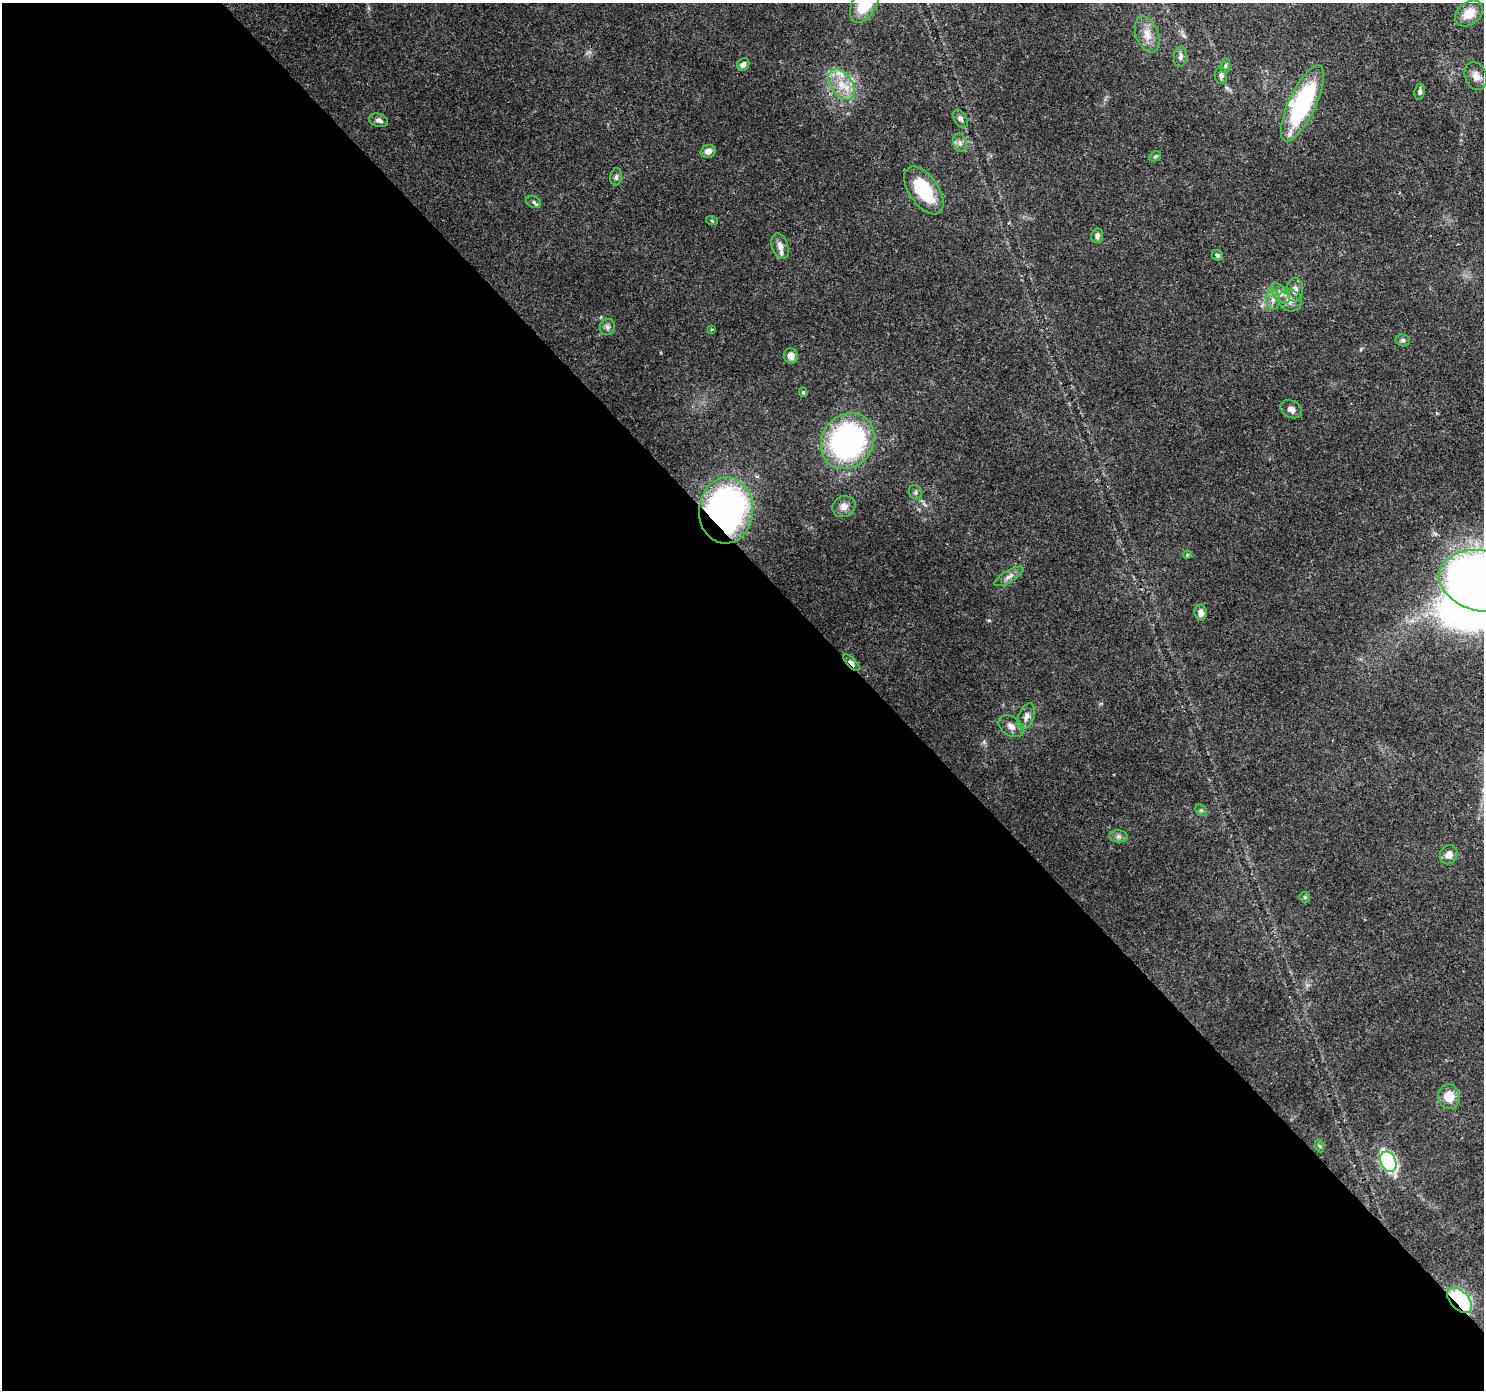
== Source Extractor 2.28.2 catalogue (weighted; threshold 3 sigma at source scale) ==
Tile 9 of 4 x 4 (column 1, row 3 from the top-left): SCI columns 91-1572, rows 1617-3004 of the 6113 x 6069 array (HDU 1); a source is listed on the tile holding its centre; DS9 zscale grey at full resolution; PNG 1486 x 1392 px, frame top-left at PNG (2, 3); each listed source drawn as its Kron ellipse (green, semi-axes under 4 px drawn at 4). Shown black and unused: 59% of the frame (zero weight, under 3 of 4 exposures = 7% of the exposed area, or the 3 px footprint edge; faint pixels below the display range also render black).
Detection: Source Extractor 2.28.2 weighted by HDU 2 'WHT'; one run over the whole footprint, this tile lists its part. Background 0.13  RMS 0.0047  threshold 0.0213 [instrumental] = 3 sigma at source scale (4.5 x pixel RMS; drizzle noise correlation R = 1.50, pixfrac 1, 0.0396/0.0396 arcsec/px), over >= 5 px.
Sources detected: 55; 1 inside a brighter object's white glare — neither listed nor drawn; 2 inside a brighter listed object's ellipse — not listed separately; the other 52 listed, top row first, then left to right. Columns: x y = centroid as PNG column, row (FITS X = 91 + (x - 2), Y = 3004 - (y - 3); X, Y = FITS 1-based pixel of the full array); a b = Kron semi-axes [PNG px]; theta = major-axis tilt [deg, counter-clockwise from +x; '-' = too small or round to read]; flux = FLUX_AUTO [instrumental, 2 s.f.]
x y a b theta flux
865 3 21 12 62 22
1469 13 15 11 39 7.4
1147 35 19 11 -70 5.5
1180 57 10 6 84 1.6
743 64 7 5 53 1.7
1225 66 7 5 84 0.93
1221 75 8 6 -86 1.5
1476 76 14 11 -69 3.8
842 84 17 10 -53 8.2
1420 92 8 5 81 1.3
1302 103 41 13 65 57
961 119 10 6 -56 1.4
379 120 10 6 -18 1.8
960 143 9 6 -76 1.8
708 151 8 6 21 2.7
1155 156 6 4 29 0.73
616 177 9 5 81 1.3
924 190 27 14 -55 24
534 202 7 5 -26 1.2
712 221 6 3 -19 0.51
1097 236 7 6 - 1.7
780 246 13 8 -70 3.4
1217 255 6 5 - 0.82
1295 290 12 8 89 3.2
1280 293 12 7 -48 2.7
1273 300 10 6 90 2.3
1290 300 12 10 -29 3.8
607 327 8 7 - 1.6
712 329 3 2 - 0.51
1403 340 7 6 - 1.2
791 356 8 7 - 3
803 392 4 4 - 0.75
1291 409 11 8 -26 2.5
848 441 29 25 55 100
915 492 7 6 - 1
844 507 12 10 27 3.1
726 510 33 27 86 160
1187 555 4 3 - 0.44
1009 576 16 6 30 2.5
1483 581 45 30 -12 380
1201 613 8 6 -82 2.9
851 663 10 4 -47 3.8
1026 716 13 8 69 3.2
1011 726 14 9 -34 3.3
1201 810 6 5 - 0.84
1118 836 9 6 -6 1.5
1449 855 10 8 58 3.2
1305 897 6 5 - 0.77
1449 1097 12 10 -80 7.7
1320 1146 6 4 -70 0.75
1388 1162 10 7 -65 84
1460 1300 15 9 -45 52
Overlapping masked pixels (flux is a lower limit): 3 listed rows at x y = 726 510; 851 663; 1460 1300
Isophote crosses this tile's border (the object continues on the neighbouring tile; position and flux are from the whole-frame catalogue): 2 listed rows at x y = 865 3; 1483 581